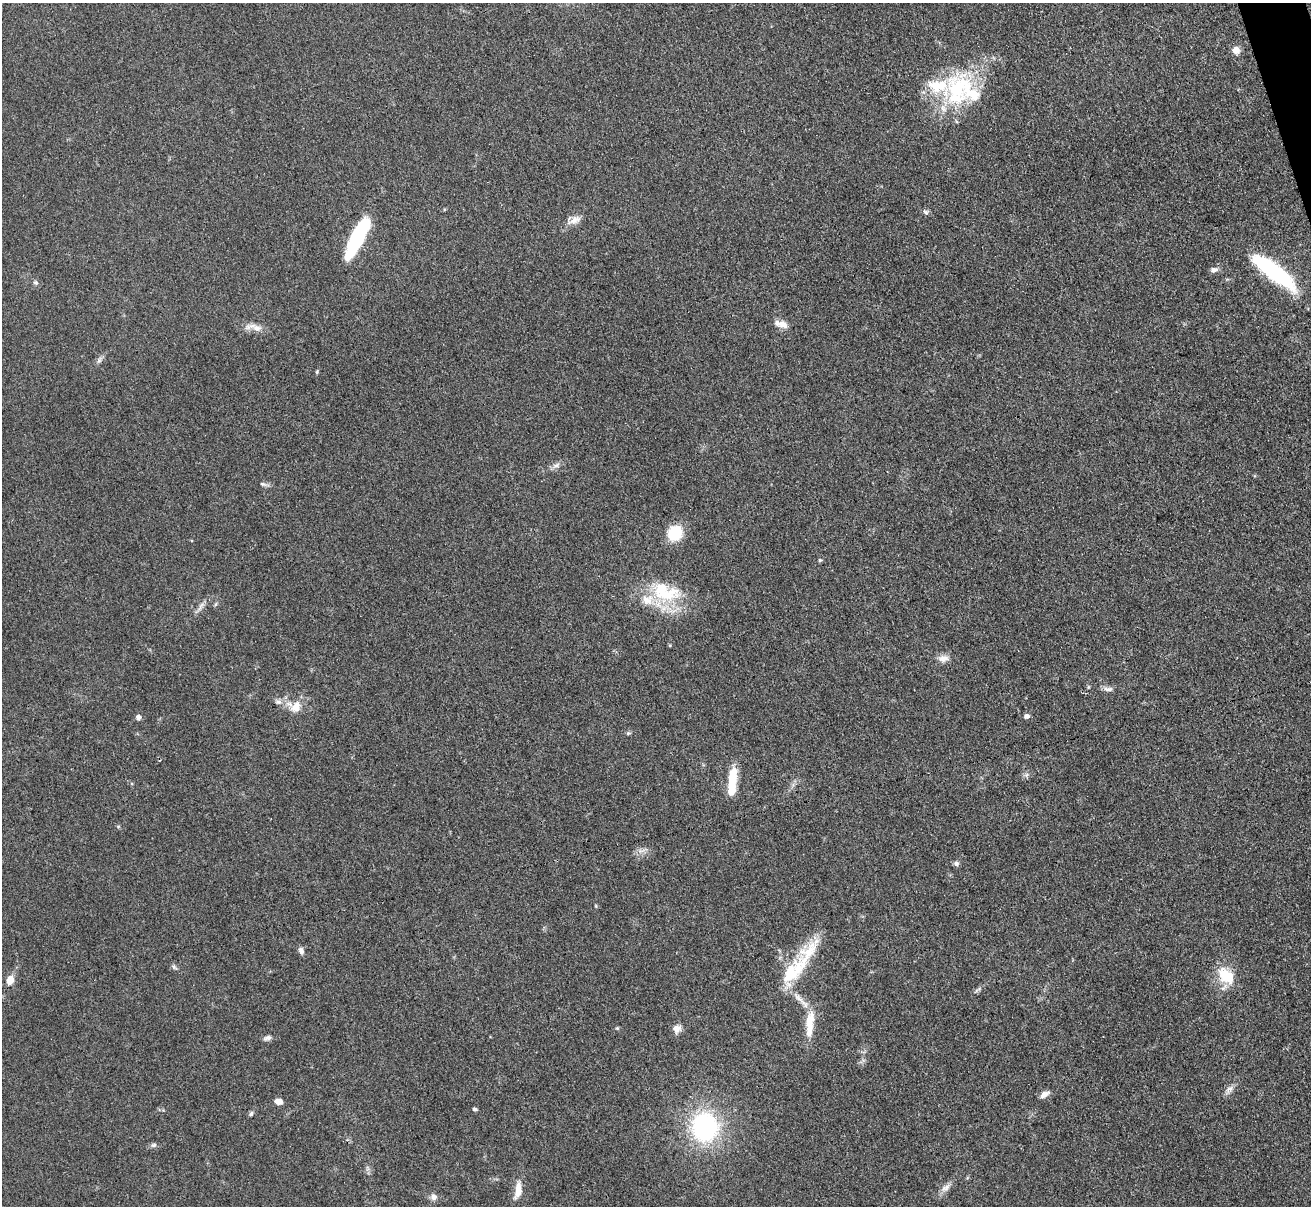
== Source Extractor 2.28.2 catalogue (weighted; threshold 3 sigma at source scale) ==
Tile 10 of 4 x 4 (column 2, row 3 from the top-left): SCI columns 1323-2631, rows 1482-2685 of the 5263 x 5247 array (HDU 1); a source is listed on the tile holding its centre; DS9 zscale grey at full resolution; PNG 1313 x 1208 px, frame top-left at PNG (2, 3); no overlay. Shown black and unused: <1% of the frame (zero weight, under 3 of 4 exposures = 2% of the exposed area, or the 3 px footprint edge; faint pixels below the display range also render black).
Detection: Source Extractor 2.28.2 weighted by HDU 2 'WHT'; one run over the whole footprint, this tile lists its part. Background 0.0543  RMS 0.0056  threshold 0.0253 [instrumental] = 3 sigma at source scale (4.5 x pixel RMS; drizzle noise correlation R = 1.50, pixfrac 1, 0.05/0.05 arcsec/px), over >= 5 px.
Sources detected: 55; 1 inside a brighter object's white glare — not listed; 6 inside a brighter listed object's ellipse — not listed separately; the other 48 listed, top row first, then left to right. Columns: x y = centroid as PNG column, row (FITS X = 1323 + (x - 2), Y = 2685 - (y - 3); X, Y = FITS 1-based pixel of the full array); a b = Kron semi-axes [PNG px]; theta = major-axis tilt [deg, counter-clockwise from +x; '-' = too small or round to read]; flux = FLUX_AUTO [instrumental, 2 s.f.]
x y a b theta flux
1236 50 9 8 - 4.2
958 87 42 36 15 54
926 212 8 6 -17 1.3
575 220 19 9 24 4.5
357 238 42 11 63 49
1214 270 10 7 12 2.3
1273 271 51 14 -38 63
36 283 8 6 -36 1.3
783 324 15 9 -21 4.4
254 327 30 8 -8 5.2
99 360 7 6 - 1.5
556 465 12 6 23 2.4
263 484 10 5 -18 1.4
675 533 13 11 57 23
820 560 5 4 - 0.73
665 592 42 24 -17 34
200 606 17 4 63 2.4
943 658 15 10 9 3.9
1108 689 13 6 -4 2.4
278 702 10 6 0 2.1
295 707 19 13 60 7.4
1027 716 5 5 - 2.3
138 717 7 6 - 1.6
628 733 6 5 - 0.87
1026 775 7 4 71 1.1
732 787 34 9 84 14
956 864 7 6 - 1.6
301 951 9 6 -71 2.2
174 967 8 6 -49 1.2
793 971 52 20 51 31
1226 976 26 17 -46 16
10 980 8 6 75 6.7
979 989 12 4 34 1.4
800 1000 41 6 -45 7.9
617 1028 5 4 - 0.66
677 1029 11 9 64 3.6
809 1029 34 9 83 10
267 1038 10 6 11 2
1229 1089 14 6 41 3
1044 1094 12 6 29 3.2
278 1101 8 6 -9 3.5
475 1109 5 4 - 0.97
251 1114 7 5 58 1.1
705 1127 24 22 -87 85
154 1145 8 6 4 1.4
945 1188 15 7 36 3.4
518 1190 21 8 81 7
433 1197 9 8 - 2.4